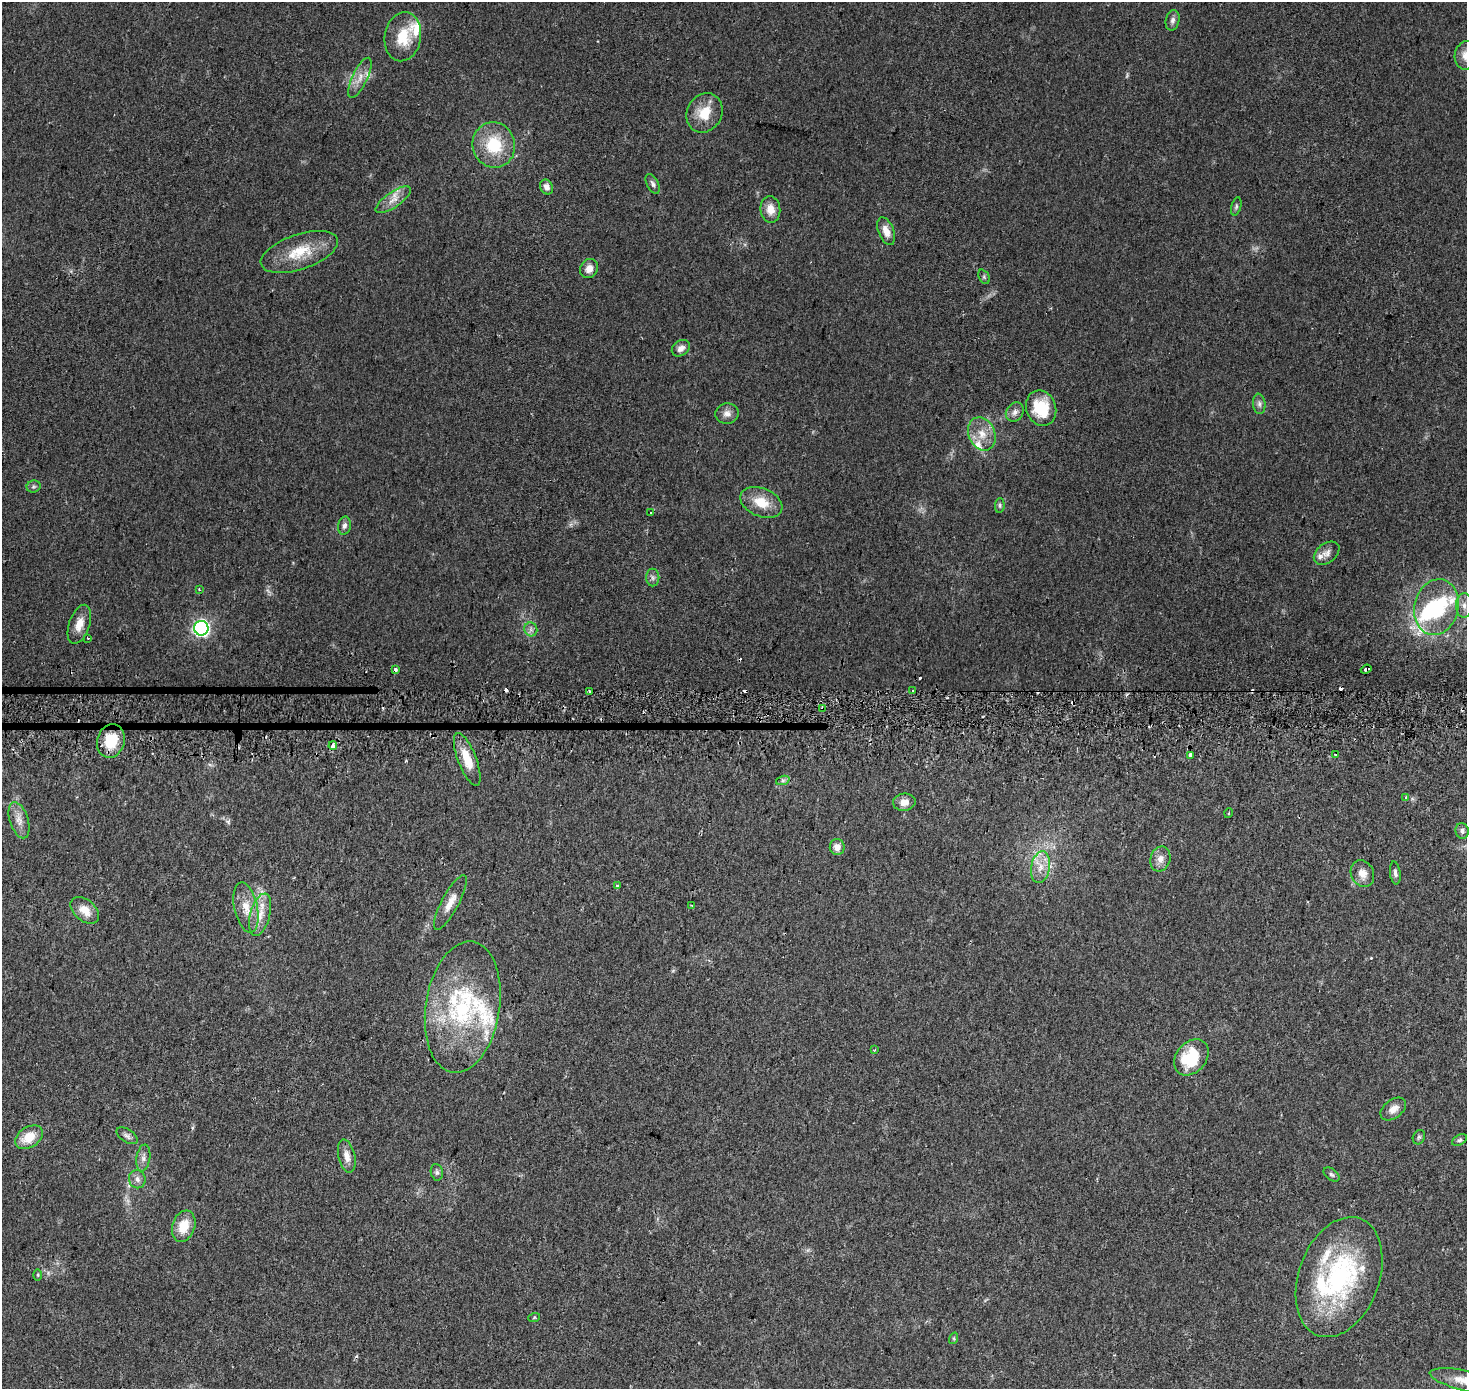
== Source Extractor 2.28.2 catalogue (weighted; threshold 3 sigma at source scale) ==
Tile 5 of 3 x 3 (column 2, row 2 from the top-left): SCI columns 1473-2937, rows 1674-3060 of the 4401 x 4707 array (HDU 1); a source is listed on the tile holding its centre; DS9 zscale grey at full resolution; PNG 1469 x 1391 px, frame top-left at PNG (2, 2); each listed source drawn as its Kron ellipse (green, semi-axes under 4 px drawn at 4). Shown black and unused: <1% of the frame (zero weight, under 2 of 3 exposures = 2% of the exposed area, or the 3 px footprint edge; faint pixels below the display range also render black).
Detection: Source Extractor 2.28.2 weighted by HDU 2 'WHT'; one run over the whole footprint, this tile lists its part. Background 0.0468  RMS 0.0074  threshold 0.0335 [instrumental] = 3 sigma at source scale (4.5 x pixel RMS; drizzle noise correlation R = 1.50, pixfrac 1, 0.0396/0.0396 arcsec/px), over >= 5 px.
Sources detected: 106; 1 too faint to see at this stretch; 1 inside a brighter object's white glare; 12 cosmic-ray / hot-pixel residue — neither listed nor drawn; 11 inside a brighter listed object's ellipse — not listed separately; the other 81 listed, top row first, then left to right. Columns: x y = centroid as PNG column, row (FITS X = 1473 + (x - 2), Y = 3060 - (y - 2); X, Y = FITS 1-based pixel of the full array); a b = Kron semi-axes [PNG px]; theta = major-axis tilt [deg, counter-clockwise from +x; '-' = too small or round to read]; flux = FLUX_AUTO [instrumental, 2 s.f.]
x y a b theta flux
1173 20 10 7 77 2.8
403 37 25 18 80 21
1466 55 14 11 78 9.3
360 78 22 7 64 8
704 113 20 17 61 17
494 145 23 21 -73 32
653 184 11 5 -63 2.2
546 187 8 6 -64 3.6
393 200 20 7 34 7.5
1236 206 9 5 75 1.7
770 209 13 10 -84 8.2
886 231 14 7 -69 7.1
299 252 40 17 19 26
589 269 10 8 55 5.4
984 277 8 5 -66 1.3
681 348 10 7 36 3.9
1259 404 10 6 -83 2.7
1041 408 18 15 -70 32
1015 412 10 8 55 3.7
727 414 11 10 - 4.8
982 434 17 13 -67 12
34 487 7 6 - 1.6
761 502 22 14 -23 16
1000 505 7 5 85 1.5
650 513 3 3 - 1.3
344 526 9 6 79 2.7
1327 553 14 9 38 4.8
653 578 9 6 -89 2.3
199 589 3 2 - 0.66
1464 605 12 8 -89 5.8
1436 607 28 22 75 50
79 624 20 10 71 9
201 628 7 7 - 200
531 629 7 6 - 2.4
88 638 3 2 - 0.52
395 669 3 3 - 9.6
1366 669 5 3 - 7.7
913 690 3 2 - 1.6
589 691 3 2 - 1.5
823 708 4 3 - 1.1
111 741 17 13 72 21
333 746 4 3 - 7.4
1191 755 4 3 - 44
1336 755 3 3 - 3.1
467 759 28 9 -68 15
783 780 7 4 19 1.5
1406 797 4 4 - 1
904 802 11 8 7 5.7
1229 813 5 3 - 0.65
19 820 19 9 -72 7.2
1462 831 8 6 -79 2.9
837 847 8 7 - 5.4
1160 859 12 10 73 5.7
1040 867 16 9 80 9
1395 873 11 5 -83 2.7
1362 874 14 11 -63 7.5
617 886 4 3 - 1.2
450 902 31 8 62 9.4
692 905 4 3 - 0.72
246 908 25 11 -78 13
85 910 16 10 -40 10
260 915 22 10 75 11
463 1007 66 37 81 100
875 1050 3 3 - 0.62
1191 1057 20 15 50 35
1393 1109 14 9 37 6
127 1136 12 6 -33 2.7
29 1137 15 10 32 15
1419 1137 7 6 - 1.4
1459 1140 8 5 26 1.5
347 1156 17 8 -76 6.3
143 1158 13 7 82 3.8
437 1172 8 6 -80 1.9
1331 1174 9 5 -35 1.7
137 1179 9 8 - 3.5
184 1226 16 11 70 16
38 1275 6 4 -89 0.92
1339 1277 62 40 70 120
534 1318 6 4 20 0.97
954 1338 6 4 73 0.98
1466 1381 37 10 -12 15
Overlapping masked pixels (flux is a lower limit): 4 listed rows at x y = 395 669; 1366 669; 823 708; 333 746
Isophote crosses this tile's border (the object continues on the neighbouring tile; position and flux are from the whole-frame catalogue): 2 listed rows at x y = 1466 55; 1466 1381